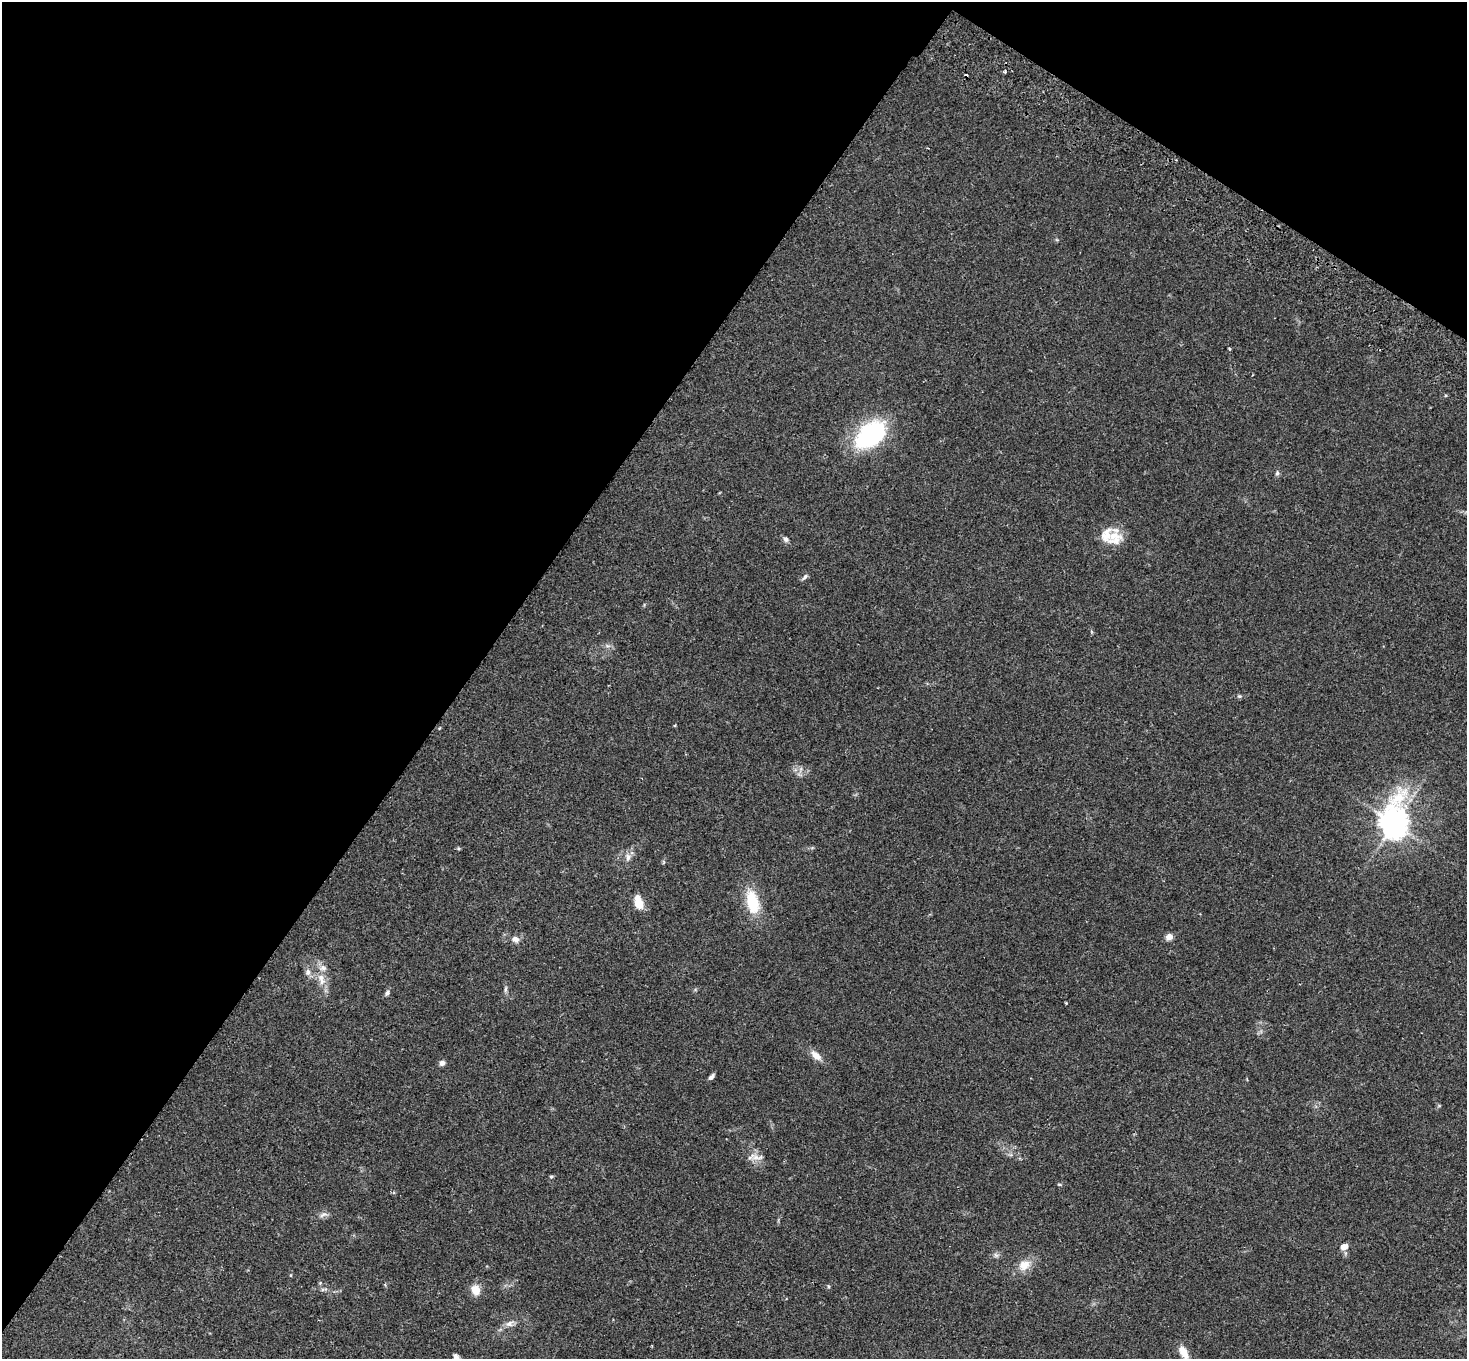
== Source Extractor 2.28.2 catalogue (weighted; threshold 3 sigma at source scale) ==
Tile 2 of 4 x 4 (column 2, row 1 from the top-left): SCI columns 1506-2970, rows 4414-5770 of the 5937 x 5974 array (HDU 1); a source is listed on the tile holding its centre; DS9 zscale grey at full resolution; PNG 1469 x 1361 px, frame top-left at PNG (2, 2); no overlay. Shown black and unused: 36% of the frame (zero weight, under 2 of 3 exposures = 3% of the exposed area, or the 3 px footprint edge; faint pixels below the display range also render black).
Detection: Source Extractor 2.28.2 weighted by HDU 2 'WHT'; one run over the whole footprint, this tile lists its part. Background 0.126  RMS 0.0096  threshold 0.0434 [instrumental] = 3 sigma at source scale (4.5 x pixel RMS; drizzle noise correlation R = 1.50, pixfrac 1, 0.05/0.05 arcsec/px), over >= 5 px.
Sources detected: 39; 2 cosmic-ray / hot-pixel residue — not listed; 4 inside a brighter listed object's ellipse — not listed separately; the other 33 listed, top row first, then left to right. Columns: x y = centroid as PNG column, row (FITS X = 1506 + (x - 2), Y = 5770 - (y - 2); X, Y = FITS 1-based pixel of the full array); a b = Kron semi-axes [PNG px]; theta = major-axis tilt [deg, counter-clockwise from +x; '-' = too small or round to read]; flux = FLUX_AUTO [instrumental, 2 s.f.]
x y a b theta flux
1229 349 4 2 - 0.98
870 434 40 25 38 85
1277 473 7 5 88 1.9
1113 536 25 12 10 16
786 539 8 6 -71 2.5
805 577 9 5 43 2.3
1239 696 5 5 - 1.3
1394 823 12 8 85 1200
458 848 4 4 - 1.2
628 857 11 7 88 4.5
752 902 27 13 -76 34
639 904 13 9 -78 12
1169 937 6 5 - 7.8
515 939 10 7 -11 5
308 972 10 6 -89 3.7
321 979 20 9 -72 11
505 989 9 4 89 2.1
387 993 8 5 62 2.4
1066 1003 3 2 - 0.94
816 1055 14 8 -40 8
442 1063 6 6 - 3.6
711 1077 7 4 45 3
757 1157 22 6 0 5.8
551 1176 5 3 - 1.1
1059 1184 6 3 -19 0.95
323 1214 13 6 25 3.6
1344 1247 7 6 - 7.5
1024 1265 16 12 34 12
828 1286 5 3 - 0.96
476 1290 12 10 -67 11
509 1324 11 7 22 5.1
1184 1352 16 8 -63 10
456 1357 7 6 - 3
Isophote crosses this tile's border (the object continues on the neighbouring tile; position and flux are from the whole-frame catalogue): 2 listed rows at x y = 1184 1352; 456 1357